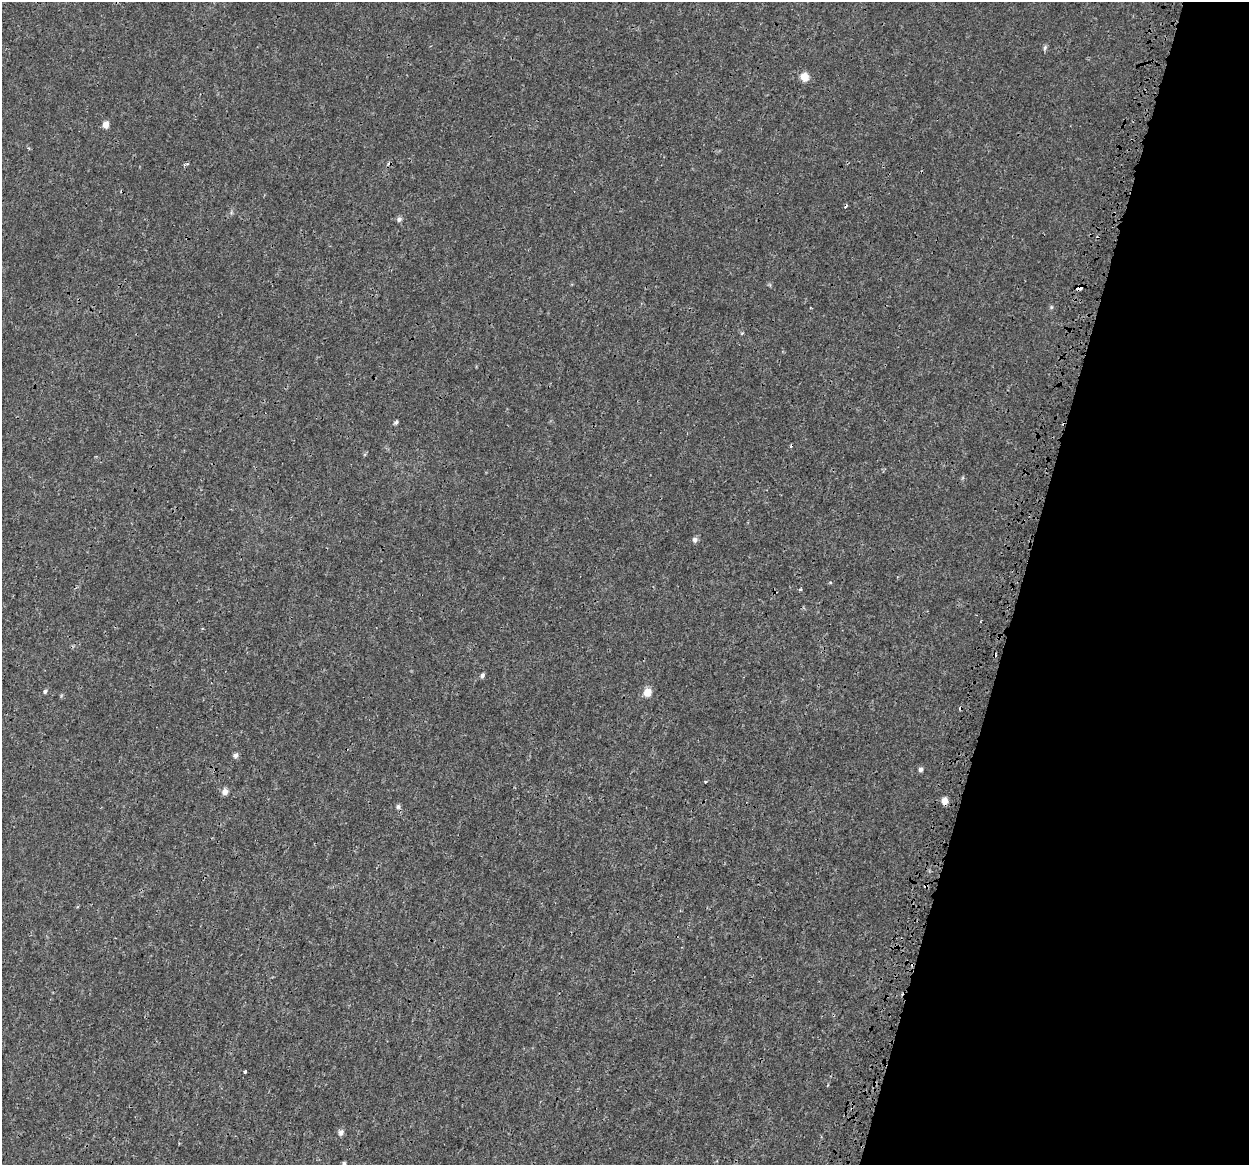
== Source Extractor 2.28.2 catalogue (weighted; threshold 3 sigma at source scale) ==
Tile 8 of 4 x 4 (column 4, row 2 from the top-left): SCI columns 3916-5162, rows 2923-4085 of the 5331 x 5784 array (HDU 1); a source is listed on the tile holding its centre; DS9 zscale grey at full resolution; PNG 1251 x 1167 px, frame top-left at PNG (2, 2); no overlay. Shown black and unused: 18% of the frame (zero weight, under 3 of 4 exposures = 17% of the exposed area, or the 3 px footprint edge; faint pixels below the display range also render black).
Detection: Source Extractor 2.28.2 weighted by HDU 2 'WHT'; one run over the whole footprint, this tile lists its part. Background 3.85e-04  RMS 0.0013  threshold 0.00571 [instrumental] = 3 sigma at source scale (4.5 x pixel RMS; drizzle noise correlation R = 1.50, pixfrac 1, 0.0396/0.0396 arcsec/px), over >= 5 px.
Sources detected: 28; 7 cosmic-ray / hot-pixel residue — not listed; the other 21 listed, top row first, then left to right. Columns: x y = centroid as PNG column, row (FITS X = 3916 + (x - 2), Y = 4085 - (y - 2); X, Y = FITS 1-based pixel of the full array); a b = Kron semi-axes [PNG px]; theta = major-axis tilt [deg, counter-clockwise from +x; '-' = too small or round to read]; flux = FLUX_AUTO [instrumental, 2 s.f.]
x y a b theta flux
1045 48 7 4 88 0.22
804 77 9 8 - 1.3
106 125 7 6 - 0.79
399 219 7 6 - 0.31
1080 288 6 4 32 1.8
1051 307 6 4 89 0.15
396 422 6 4 44 0.21
695 540 7 6 - 0.36
800 589 3 3 - 0.22
202 628 3 3 - 0.12
482 675 5 4 - 0.34
45 691 5 4 - 0.2
647 692 9 8 - 1.2
236 755 6 6 - 0.36
921 769 6 5 - 0.31
225 792 8 7 - 0.57
945 801 8 6 -87 0.78
398 807 7 6 - 0.26
245 1071 3 3 - 0.79
341 1132 8 6 62 0.43
344 1163 6 5 - 0.22
Overlapping masked pixels (flux is a lower limit): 1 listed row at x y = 1080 288
Isophote crosses this tile's border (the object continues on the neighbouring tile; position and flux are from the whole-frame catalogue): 1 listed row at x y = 344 1163